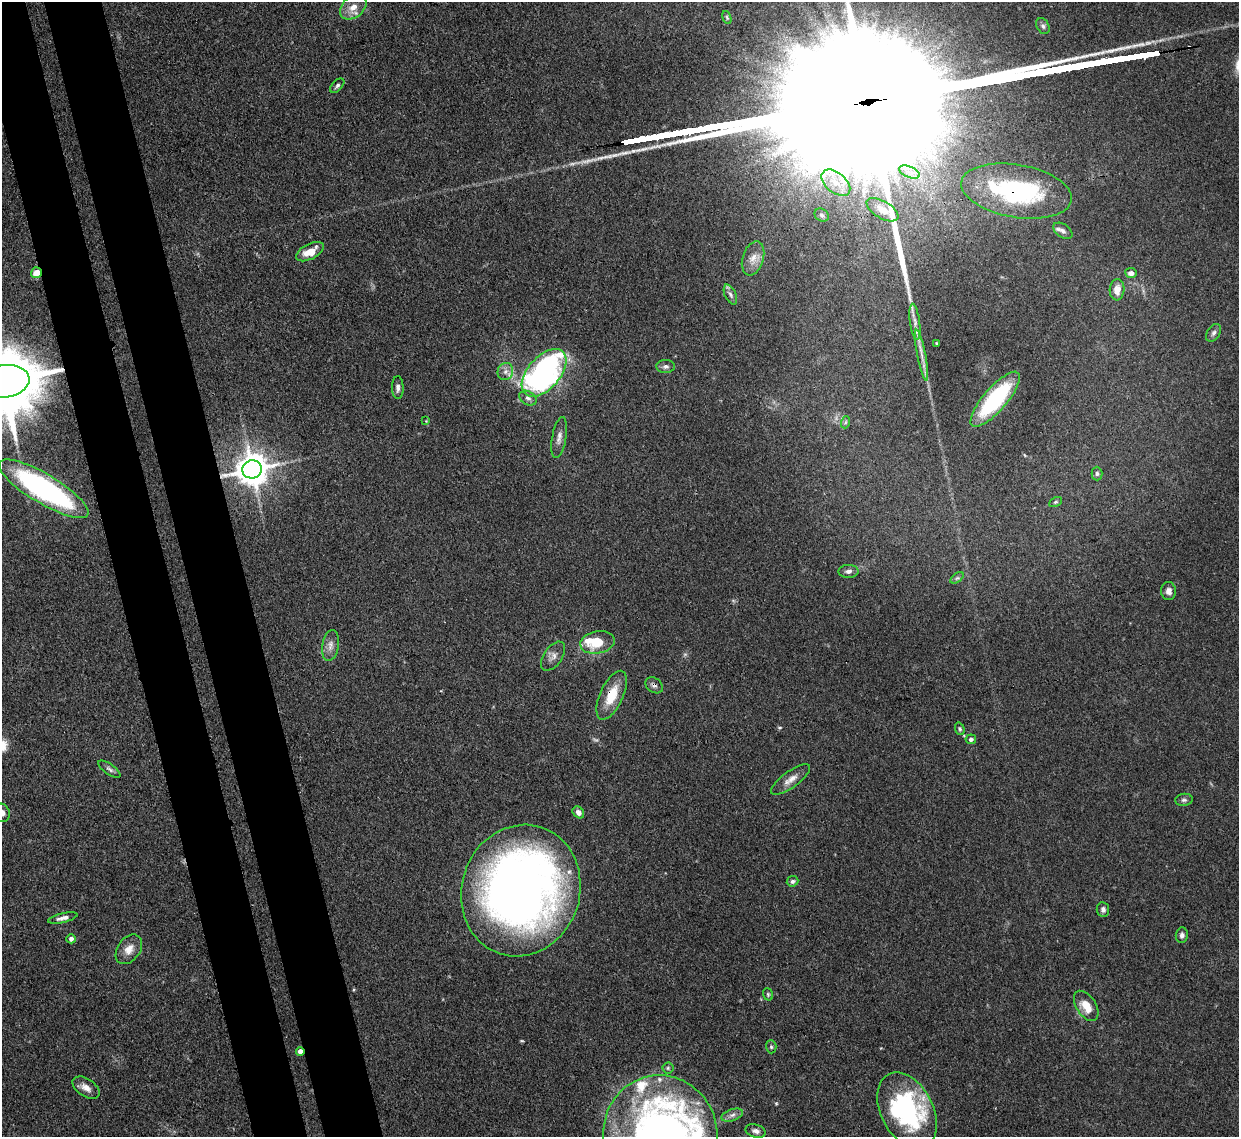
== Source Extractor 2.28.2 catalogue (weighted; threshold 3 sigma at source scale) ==
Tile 11 of 4 x 4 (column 3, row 3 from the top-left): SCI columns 2558-3794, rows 1349-2483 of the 5110 x 5091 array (HDU 1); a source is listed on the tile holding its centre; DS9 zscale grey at full resolution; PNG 1241 x 1139 px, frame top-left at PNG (2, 2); each listed source drawn as its Kron ellipse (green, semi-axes under 4 px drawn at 4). Shown black and unused: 9% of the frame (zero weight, under 3 of 4 exposures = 9% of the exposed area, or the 3 px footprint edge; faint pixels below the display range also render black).
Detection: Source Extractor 2.28.2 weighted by HDU 2 'WHT'; one run over the whole footprint, this tile lists its part. Background 0.146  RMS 0.0052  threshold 0.0234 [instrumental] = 3 sigma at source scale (4.5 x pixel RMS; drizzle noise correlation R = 1.50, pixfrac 1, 0.05/0.05 arcsec/px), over >= 5 px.
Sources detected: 74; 1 too faint to see at this stretch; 2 inside a brighter object's white glare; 1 long thin detection or spike segment (spike, bleed or trail) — neither listed nor drawn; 4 inside a brighter listed object's ellipse — not listed separately; the other 66 listed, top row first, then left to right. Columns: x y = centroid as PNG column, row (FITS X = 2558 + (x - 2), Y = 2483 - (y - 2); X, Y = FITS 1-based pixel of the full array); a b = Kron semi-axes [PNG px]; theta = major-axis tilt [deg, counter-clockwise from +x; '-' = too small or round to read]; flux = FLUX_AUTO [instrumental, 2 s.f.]
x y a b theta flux
353 7 15 10 39 6.7
727 17 7 4 -70 0.85
1043 26 8 6 -62 1.4
337 86 9 5 46 1.3
909 172 11 5 -22 3.1
836 183 17 10 -40 7.9
1016 191 56 26 -10 75
882 210 18 8 -31 5.5
822 215 7 6 - 1.3
1063 231 11 6 -36 2
310 252 15 7 27 8.1
753 258 17 10 73 5
36 273 5 5 - 5.4
1131 273 5 5 - 2.4
1117 290 11 7 86 5.4
730 295 11 5 -65 2
915 322 18 5 -83 3.3
1213 333 10 6 57 1.8
936 343 3 2 - 0.55
922 355 26 4 -79 4.4
666 366 9 6 0 1.9
505 371 9 7 71 2.8
544 373 28 16 49 150
4 381 25 16 8 6200
398 388 11 6 -89 2
528 398 9 6 -29 2.1
995 399 35 11 49 56
426 421 4 4 - 0.5
846 422 6 4 70 0.69
559 437 21 7 80 3.7
252 469 10 9 - 1100
1097 474 7 5 -89 1.1
44 489 51 14 -31 110
1055 502 7 4 27 0.86
848 571 10 6 1 2.1
957 578 7 4 36 0.94
1168 591 9 7 -85 2.9
597 642 17 11 11 16
330 645 16 8 81 4
553 656 16 9 55 3.6
654 685 9 7 -38 1.8
612 695 26 11 65 14
960 729 6 4 -70 0.93
971 739 5 5 - 1.8
109 769 13 5 -35 1.6
791 780 23 8 36 4.9
1184 800 9 6 7 1.5
578 812 6 5 - 2.6
2 813 9 7 -74 2.9
792 881 6 5 - 1.4
521 891 66 59 71 470
1103 910 7 6 - 1.7
63 918 15 4 14 2.7
1182 935 8 6 83 1.6
71 939 4 4 - 2.2
129 949 16 11 54 5.6
768 994 6 5 - 0.8
1086 1006 17 9 -57 8.7
771 1047 6 5 - 0.9
300 1051 4 4 - 4.2
668 1068 5 5 - 0.94
86 1088 15 9 -33 4.2
907 1111 41 26 -62 77
732 1115 11 5 19 2.3
756 1131 10 6 -16 2.2
660 1135 60 57 -83 420
Overlapping masked pixels (flux is a lower limit): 9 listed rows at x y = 1016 191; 36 273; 4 381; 252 469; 654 685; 612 695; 521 891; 300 1051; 660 1135
Isophote crosses this tile's border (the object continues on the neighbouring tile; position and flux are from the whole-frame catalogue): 3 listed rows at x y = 4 381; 2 813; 660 1135